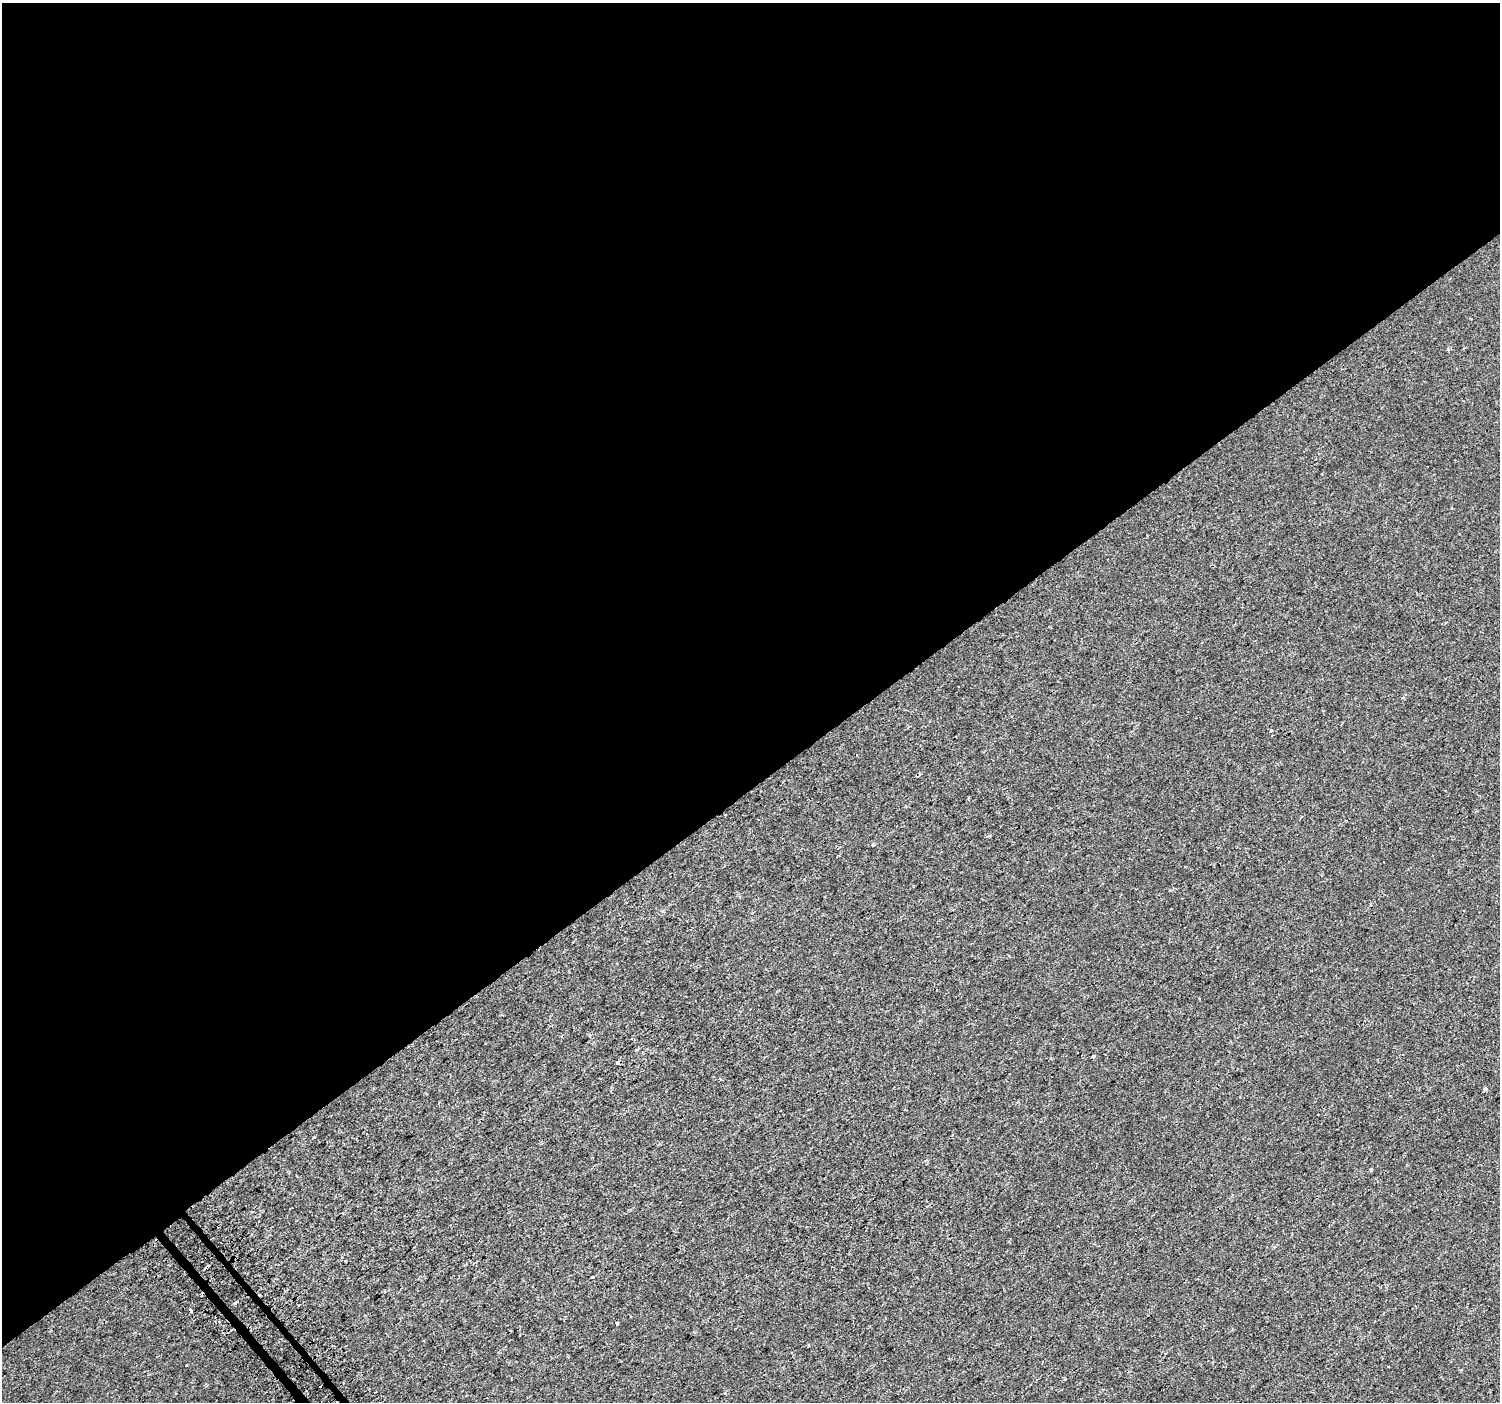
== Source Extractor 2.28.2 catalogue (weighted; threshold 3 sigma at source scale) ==
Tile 2 of 4 x 4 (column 2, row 1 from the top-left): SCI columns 1521-3018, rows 4364-5763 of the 6044 x 5984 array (HDU 1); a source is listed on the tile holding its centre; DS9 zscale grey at full resolution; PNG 1502 x 1404 px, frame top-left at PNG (2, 3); no overlay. Shown black and unused: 56% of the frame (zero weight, under 2 of 3 exposures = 2% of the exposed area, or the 3 px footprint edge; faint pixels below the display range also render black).
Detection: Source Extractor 2.28.2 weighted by HDU 2 'WHT'; one run over the whole footprint, this tile lists its part. Background 7.43e-05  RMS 0.0033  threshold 0.0147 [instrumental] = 3 sigma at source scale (4.5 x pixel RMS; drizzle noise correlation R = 1.50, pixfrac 1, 0.0396/0.0396 arcsec/px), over >= 5 px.
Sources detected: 14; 2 cosmic-ray / hot-pixel residue — not listed; the other 12 listed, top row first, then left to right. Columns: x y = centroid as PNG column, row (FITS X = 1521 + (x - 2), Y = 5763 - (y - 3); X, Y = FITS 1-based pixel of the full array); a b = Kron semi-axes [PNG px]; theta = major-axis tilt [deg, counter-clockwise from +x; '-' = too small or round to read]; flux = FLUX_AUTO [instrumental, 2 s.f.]
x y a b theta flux
873 845 3 3 - 0.65
637 1049 5 3 - 0.3
1093 1056 3 3 - 0.78
617 1062 3 3 - 0.76
1485 1089 4 3 - 1.8
1371 1170 5 3 - 0.34
206 1268 4 3 - 3.4
260 1294 3 3 - 2
236 1302 3 3 - 0.37
190 1310 4 3 - 2.6
617 1323 3 3 - 0.77
186 1365 3 3 - 0.79
Overlapping masked pixels (flux is a lower limit): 2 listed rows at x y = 206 1268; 260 1294